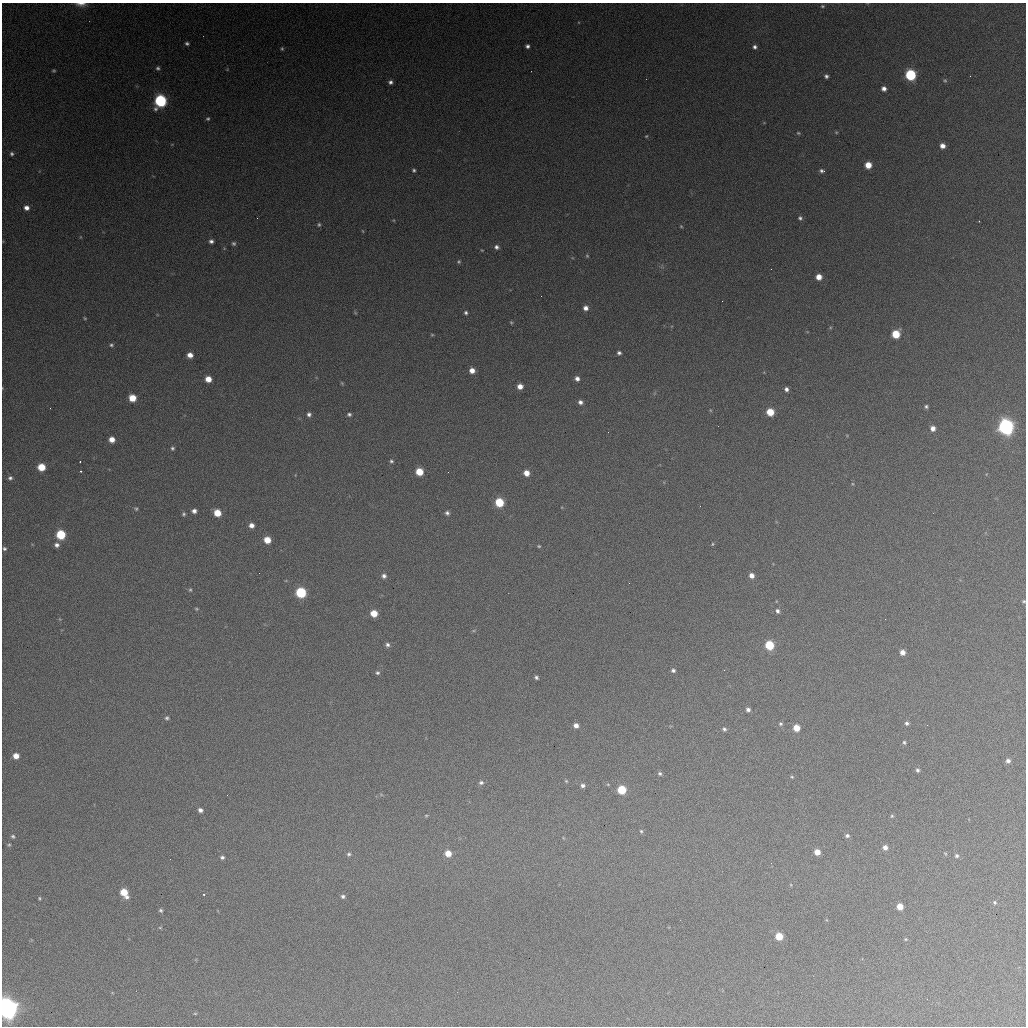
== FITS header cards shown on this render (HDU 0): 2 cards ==
NAXIS1  =                 1024 / length of data axis 1
NAXIS2  =                 1024 / length of data axis 2

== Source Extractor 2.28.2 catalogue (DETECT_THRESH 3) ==
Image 1024 x 1024 px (HDU 0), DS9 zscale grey, 1 PNG px = 1 image px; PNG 1028 x 1028 px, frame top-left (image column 1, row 1024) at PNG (2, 3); no overlay
Background 363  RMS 16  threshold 47.5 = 3 sigma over >= 5 px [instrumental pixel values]
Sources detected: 149; all 149 listed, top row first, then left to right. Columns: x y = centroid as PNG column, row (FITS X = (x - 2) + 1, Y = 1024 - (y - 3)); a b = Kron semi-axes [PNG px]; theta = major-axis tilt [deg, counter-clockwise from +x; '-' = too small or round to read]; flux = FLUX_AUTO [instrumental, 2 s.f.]
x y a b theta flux
81 4 14 5 -2 6.4e+03
822 6 5 4 - 1.4e+03
187 43 4 3 - 2.1e+03
527 46 4 4 - 2.7e+03
755 47 5 5 - 2.8e+03
282 49 5 4 - 1.4e+03
158 68 4 4 - 2.0e+03
54 71 4 3 - 1.3e+03
910 75 6 6 - 9.8e+04
826 76 4 4 - 2.4e+03
970 76 2 2 - 4.3e+02
945 80 6 4 -42 1.5e+03
390 82 5 5 - 3.0e+03
884 89 5 4 - 4.8e+03
160 101 7 6 - 1.5e+05
208 119 4 4 - 1.6e+03
836 132 5 4 - 1.0e+03
798 133 5 4 - 1.2e+03
646 136 4 3 - 9.5e+02
942 146 5 5 - 6.5e+03
12 154 4 4 - 2.0e+03
868 165 5 5 - 1.6e+04
414 170 4 4 - 1.8e+03
822 171 6 4 -10 2.6e+03
26 208 6 5 - 5.7e+03
257 218 2 2 - 6.1e+02
800 218 6 5 - 2.2e+03
979 221 3 2 - 8.7e+02
319 225 6 4 90 1.8e+03
681 226 4 4 - 1.1e+03
363 231 5 3 - 8.2e+02
211 241 5 4 - 3.3e+03
234 243 6 5 - 2.1e+03
497 247 6 6 - 3.6e+03
482 250 4 3 - 9.1e+02
587 256 5 4 - 1.2e+03
459 262 5 5 - 1.6e+03
819 277 5 5 - 1.1e+04
541 296 2 2 - 6.1e+02
586 308 6 6 - 5.6e+03
355 313 6 3 -2 1.0e+03
466 313 4 4 - 2.0e+03
85 318 4 3 - 1.1e+03
511 322 5 4 - 1.3e+03
896 334 6 6 - 3.3e+04
432 335 4 4 - 1.0e+03
111 345 6 5 - 2.2e+03
619 353 4 4 - 2.5e+03
190 355 5 5 - 8.3e+03
472 370 6 5 - 7.9e+03
208 379 5 5 - 1.2e+04
577 379 5 5 - 4.5e+03
342 383 6 4 -46 1.1e+03
520 386 5 5 - 8.5e+03
786 389 5 4 - 3.3e+03
132 398 6 5 - 2.0e+04
580 402 6 5 - 3.7e+03
926 406 4 4 - 2.0e+03
710 410 6 3 -71 9.9e+02
770 412 6 5 - 2.4e+04
309 414 5 5 - 3.0e+03
349 414 4 4 - 2.2e+03
1006 427 7 7 - 4.2e+05
933 428 5 5 - 6.4e+03
112 439 5 5 - 8.9e+03
172 448 5 5 - 1.9e+03
391 461 4 4 - 1.8e+03
80 462 3 2 - 8.6e+02
41 467 6 5 - 2.5e+04
81 471 3 3 - 1.7e+03
419 472 6 5 - 2.3e+04
448 472 2 2 - 6.9e+02
526 473 5 5 - 1.0e+04
10 478 6 5 - 2.8e+03
499 502 6 6 - 4.4e+04
136 509 5 4 - 1.5e+03
194 511 5 4 - 4.0e+03
217 513 6 5 - 1.9e+04
447 513 5 5 - 2.7e+03
184 514 5 4 - 1.8e+03
251 525 5 5 - 5.6e+03
61 535 6 6 - 4.9e+04
267 540 5 5 - 1.6e+04
712 544 4 3 - 9.7e+02
57 545 6 5 - 3.8e+03
539 546 5 4 - 1.3e+03
4 549 4 4 - 1.8e+03
752 575 5 5 - 6.4e+03
384 576 6 5 - 3.4e+03
629 583 2 2 - 4.7e+02
190 590 5 4 - 1.4e+03
301 592 6 6 - 8.2e+04
1024 601 5 4 - 1.5e+03
196 609 5 4 - 1.2e+03
777 611 6 4 -64 2.8e+03
374 613 5 5 - 1.7e+04
885 619 2 2 - 2.5e+03
387 645 6 5 - 2.9e+03
769 645 6 5 - 4.8e+04
902 652 5 5 - 6.9e+03
673 670 5 5 - 2.5e+03
724 670 3 2 - 1.1e+03
377 673 5 5 - 2.0e+03
536 677 4 3 - 2.2e+03
748 710 4 4 - 3.2e+03
167 718 5 4 - 1.8e+03
907 723 5 5 - 2.6e+03
780 724 5 5 - 1.7e+03
576 725 5 5 - 5.3e+03
927 725 2 2 - 4.7e+02
796 728 5 5 - 1.6e+04
724 729 5 5 - 2.2e+03
904 742 5 4 - 1.7e+03
16 756 6 5 - 9.6e+03
1008 761 5 5 - 3.7e+03
917 770 5 5 - 2.2e+03
660 774 5 5 - 1.9e+03
792 777 5 4 - 1.3e+03
566 781 5 4 - 1.2e+03
481 783 6 5 - 2.4e+03
583 785 5 5 - 2.8e+03
622 790 6 5 - 4.1e+04
200 810 5 4 - 3.6e+03
426 815 5 3 - 1.1e+03
892 816 5 4 - 1.5e+03
641 831 5 4 - 1.6e+03
847 835 5 4 - 2.3e+03
13 836 5 5 - 1.9e+03
9 845 5 4 - 1.3e+03
885 847 6 5 - 4.8e+03
817 852 5 5 - 1.1e+04
448 853 6 5 - 1.4e+04
349 854 6 5 - 2.0e+03
956 856 6 5 - 2.3e+03
222 857 5 4 - 2.4e+03
771 863 2 2 - 5.1e+02
124 893 8 5 -58 2.3e+04
204 894 3 2 - 1.4e+03
343 896 5 5 - 2.4e+03
39 898 4 3 - 1.2e+03
995 902 5 4 - 1.4e+03
900 906 5 5 - 1.3e+04
161 911 5 4 - 1.8e+03
160 928 5 3 - 1.1e+03
779 936 5 5 - 2.3e+04
906 939 5 4 - 1.1e+03
927 999 2 2 - 5.5e+02
7 1008 7 7 - 1.1e+06
195 1013 5 3 - 9.3e+02
At the frame edge (FLAGS 8, measured only in part): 3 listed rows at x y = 81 4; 1024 601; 7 1008